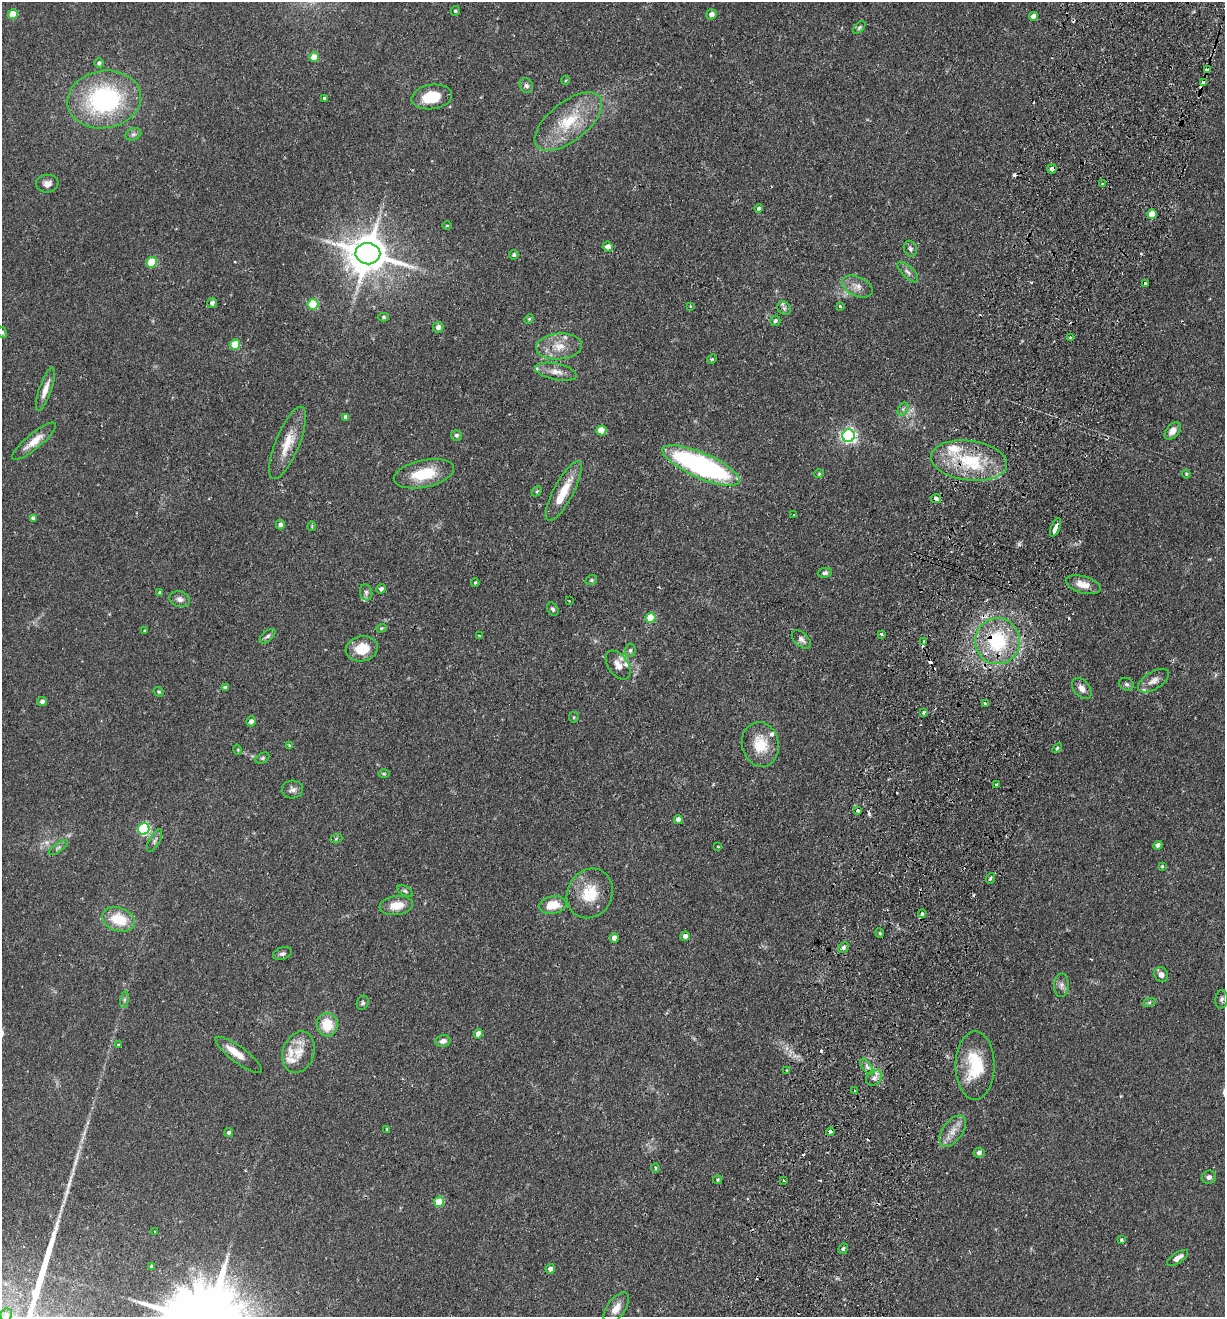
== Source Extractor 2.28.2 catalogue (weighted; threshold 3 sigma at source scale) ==
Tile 10 of 4 x 4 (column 2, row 3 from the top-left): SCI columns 1536-2758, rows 1336-2650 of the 5389 x 5300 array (HDU 1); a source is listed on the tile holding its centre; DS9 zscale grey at full resolution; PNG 1227 x 1319 px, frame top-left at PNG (2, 2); each listed source drawn as its Kron ellipse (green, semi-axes under 4 px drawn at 4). Shown black and unused: <1% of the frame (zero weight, under 2 of 3 exposures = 3% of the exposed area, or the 3 px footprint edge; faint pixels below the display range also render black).
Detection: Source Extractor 2.28.2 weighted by HDU 2 'WHT'; one run over the whole footprint, this tile lists its part. Background 0.0897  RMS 0.0061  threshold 0.0274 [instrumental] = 3 sigma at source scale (4.5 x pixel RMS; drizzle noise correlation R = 1.50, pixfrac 1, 0.05/0.05 arcsec/px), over >= 5 px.
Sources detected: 190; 1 too faint to see at this stretch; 14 cosmic-ray / hot-pixel residue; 1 long thin detection or spike segment (spike, bleed or trail) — neither listed nor drawn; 11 inside a brighter listed object's ellipse — not listed separately; the other 163 listed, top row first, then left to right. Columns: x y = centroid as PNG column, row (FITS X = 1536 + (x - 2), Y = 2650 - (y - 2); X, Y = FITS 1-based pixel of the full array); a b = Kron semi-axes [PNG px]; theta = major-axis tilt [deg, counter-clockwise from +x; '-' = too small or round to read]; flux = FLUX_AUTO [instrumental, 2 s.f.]
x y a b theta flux
455 11 5 4 - 0.87
13 14 5 5 - 16
711 14 5 5 - 3.3
1033 16 4 4 - 3.5
859 27 7 4 46 1.1
314 57 5 5 - 9.2
99 63 5 4 - 1.6
1207 70 3 3 - 3.3
566 80 4 3 - 0.51
1203 82 4 3 - 3.2
526 86 7 6 - 1.8
432 97 20 12 8 17
104 99 37 28 10 84
325 99 4 4 - 2.2
568 122 40 19 38 29
133 134 8 6 20 1.6
1052 169 5 4 - 2.6
47 184 11 9 7 3.4
1102 184 3 3 - 1.1
759 208 4 4 - 1.1
1152 214 5 4 - 7.3
447 225 5 3 - 0.51
608 247 5 5 - 3.6
910 249 8 6 -64 1.6
368 254 12 10 -7 1900
514 255 4 4 - 1.1
152 262 5 5 - 21
908 272 13 5 -45 2.3
1145 283 3 3 - 1.2
857 286 16 9 -26 4.8
212 303 5 5 - 2
313 304 5 5 - 37
690 306 4 2 - 0.41
840 306 3 3 - 0.79
784 308 7 6 - 1.6
383 317 5 4 - 0.96
529 319 5 4 - 0.79
775 321 5 5 - 1.4
438 327 5 5 - 2.7
2 332 6 4 -61 0.82
1070 338 4 3 - 0.93
235 345 5 5 - 20
559 346 23 13 5 10
712 359 5 4 - 0.79
556 372 21 8 -11 5.3
45 389 23 6 71 5.8
903 409 7 4 57 1.2
346 417 4 4 - 2.3
601 430 5 5 - 15
1173 431 10 6 48 4.1
456 435 5 5 - 1.4
849 436 6 6 - 150
34 441 28 7 39 7.6
287 443 39 12 68 13
969 460 38 20 -7 36
701 465 42 12 -23 130
424 474 31 13 12 22
819 474 4 4 - 0.63
1186 474 4 4 - 0.72
537 491 6 4 44 0.82
564 491 33 10 62 15
936 499 5 4 - 3.2
794 515 3 3 - 1.8
33 518 4 4 - 1.9
280 525 5 4 - 2.4
312 526 5 3 - 0.61
1055 527 10 3 68 13
825 573 7 5 9 1.3
591 580 6 4 21 0.88
475 582 4 3 - 0.68
1083 585 18 8 -16 6.7
381 589 5 4 - 1.8
366 592 8 6 -76 1.7
160 593 4 4 - 1.1
180 599 11 7 -17 2.6
569 601 3 2 - 0.46
553 609 7 5 -59 1.2
651 618 5 5 - 17
381 628 5 4 - 0.86
145 630 3 3 - 0.56
881 634 3 3 - 2.6
267 636 9 5 39 1.5
479 636 3 2 - 0.94
801 639 11 6 -43 2.5
924 641 3 2 - 0.92
997 641 23 22 - 41
362 649 16 12 10 12
630 650 7 5 87 1.2
618 665 16 10 -54 5.7
1153 681 17 8 32 4.1
1126 684 7 6 - 1.4
225 687 4 4 - 1.2
1082 688 12 8 -49 3.6
159 692 5 4 - 0.69
42 701 5 4 - 2.2
985 703 4 3 - 1.8
923 713 3 3 - 1
574 717 5 5 - 0.7
251 721 5 5 - 2.5
760 744 22 18 -77 15
289 745 4 3 - 1.4
1057 748 6 3 46 0.65
238 750 5 3 - 0.53
262 758 7 5 26 0.99
384 774 6 4 1 0.74
997 785 4 3 - 1.1
292 790 10 9 - 2.5
858 810 3 3 - 3.1
678 819 4 4 - 2.8
144 829 6 5 - 73
336 839 6 4 20 0.8
154 841 12 5 61 1.7
1158 845 4 4 - 2.6
718 847 3 3 - 0.64
58 848 11 4 36 1.5
1162 866 3 2 - 0.59
990 878 6 3 69 0.83
405 891 9 4 -30 1.1
590 893 25 22 62 18
396 905 17 9 8 8.9
553 905 14 8 10 11
922 913 4 4 - 1.5
119 919 17 11 -18 18
880 933 5 3 - 0.59
685 936 5 4 - 3.2
614 938 4 4 - 3.4
843 948 6 5 - 1.4
282 954 10 6 19 1.6
1161 975 8 6 -61 2.8
1061 985 12 7 88 2.6
1222 999 9 6 83 1.6
125 1000 8 4 81 1.2
363 1003 7 5 66 1.2
1149 1003 6 4 20 0.96
327 1025 12 10 -89 14
478 1034 4 4 - 5.3
443 1041 7 6 - 2.9
118 1045 4 3 - 0.64
298 1052 21 15 71 10
239 1055 28 8 -37 7.1
975 1065 34 19 90 28
867 1067 9 4 -54 1.9
787 1070 3 3 - 0.51
874 1078 9 7 40 2.6
855 1090 3 3 - 1.8
387 1129 3 3 - 0.61
953 1131 18 9 53 6.4
830 1132 4 3 - 3
229 1133 4 4 - 1.2
979 1153 5 5 - 2
655 1168 4 3 - 0.62
1209 1177 7 6 - 2
718 1180 4 4 - 0.78
784 1181 4 2 - 0.52
439 1202 5 5 - 17
154 1231 2 2 - 0.54
1121 1240 4 3 - 0.98
843 1249 5 4 - 0.85
1178 1258 12 5 33 4.5
151 1267 4 4 - 1.2
550 1269 5 4 - 2.7
616 1308 18 9 55 6
6 1315 6 6 - 1.2
Overlapping masked pixels (flux is a lower limit): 9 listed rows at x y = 1207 70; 1203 82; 1052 169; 969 460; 701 465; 936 499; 997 641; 858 810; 830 1132
Isophote crosses this tile's border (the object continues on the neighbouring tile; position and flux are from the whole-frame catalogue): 1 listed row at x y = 2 332